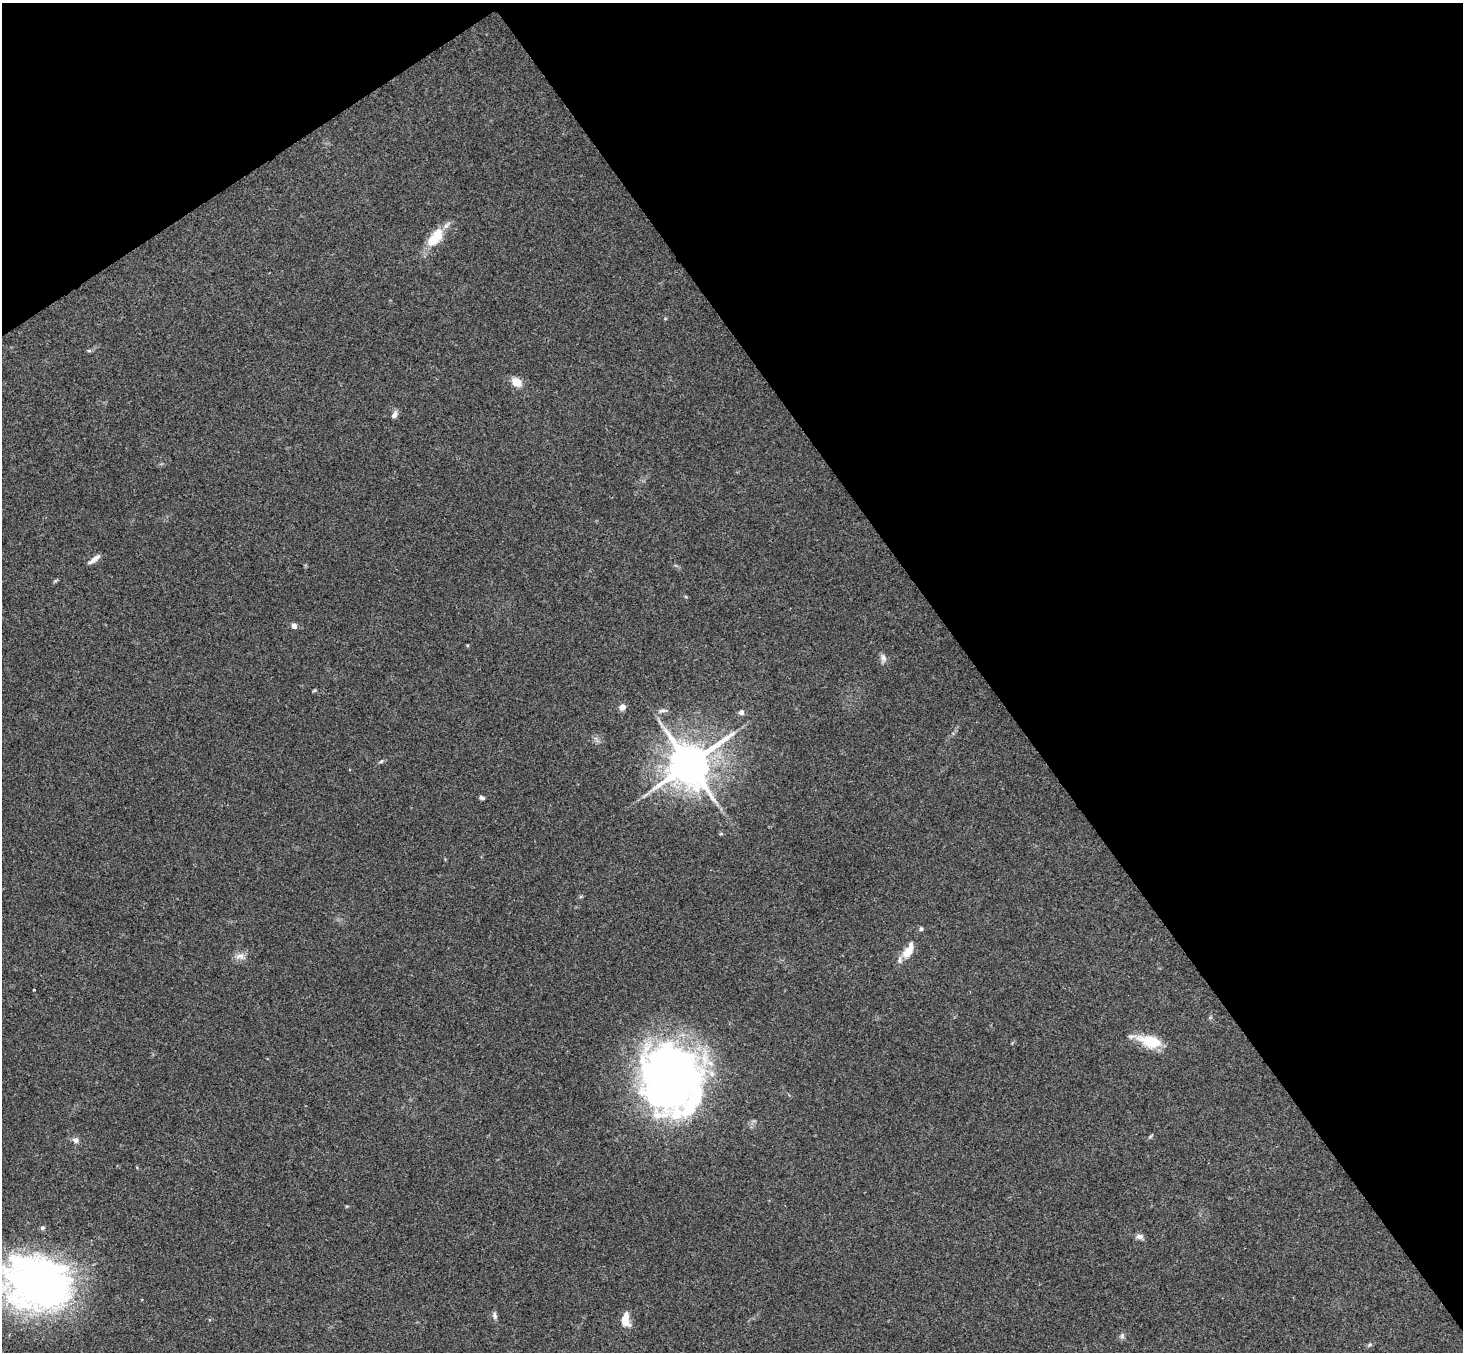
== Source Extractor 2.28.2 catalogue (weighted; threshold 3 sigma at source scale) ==
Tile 3 of 4 x 4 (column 3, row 1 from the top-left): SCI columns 2974-4434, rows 4383-5732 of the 5945 x 5925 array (HDU 1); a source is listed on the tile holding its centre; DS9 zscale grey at full resolution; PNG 1465 x 1354 px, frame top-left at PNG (2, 3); no overlay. Shown black and unused: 37% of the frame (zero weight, under 3 of 4 exposures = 6% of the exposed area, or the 3 px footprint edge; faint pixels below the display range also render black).
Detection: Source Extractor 2.28.2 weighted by HDU 2 'WHT'; one run over the whole footprint, this tile lists its part. Background 0.218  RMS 0.0084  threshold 0.0379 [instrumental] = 3 sigma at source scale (4.5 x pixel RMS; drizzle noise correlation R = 1.50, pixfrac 1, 0.05/0.05 arcsec/px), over >= 5 px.
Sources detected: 31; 2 inside a brighter object's white glare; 1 long thin detection or spike segment (spike, bleed or trail) — not listed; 1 inside a brighter listed object's ellipse — not listed separately; the other 27 listed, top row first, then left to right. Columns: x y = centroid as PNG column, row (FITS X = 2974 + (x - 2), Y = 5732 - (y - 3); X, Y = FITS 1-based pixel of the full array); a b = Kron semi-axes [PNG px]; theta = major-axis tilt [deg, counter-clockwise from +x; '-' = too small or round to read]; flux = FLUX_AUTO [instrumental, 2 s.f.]
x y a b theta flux
438 234 19 12 80 14
89 351 6 4 0 1.2
516 382 13 9 -36 8.7
394 415 9 6 60 3.6
94 559 17 5 38 5
294 626 4 4 - 5.9
883 658 10 7 -71 3.3
622 707 4 4 - 12
663 711 14 4 9 2.5
741 712 5 4 - 4.3
381 761 6 5 - 1.3
689 764 13 11 38 3400
482 798 6 4 -26 1.9
721 834 6 3 -17 0.92
921 929 5 5 - 1.6
908 951 17 8 59 16
240 956 14 7 4 4.6
34 990 3 2 - 0.52
1150 1041 28 12 -15 25
670 1079 71 60 -60 460
76 1140 10 6 -19 3.2
1139 1236 9 6 -8 3.6
37 1282 75 57 -14 350
495 1316 10 6 -83 2.4
625 1320 17 9 89 10
1122 1336 8 6 -90 2
1370 1344 5 5 - 1.3
Isophote crosses this tile's border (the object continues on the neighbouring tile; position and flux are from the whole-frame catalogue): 1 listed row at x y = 37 1282